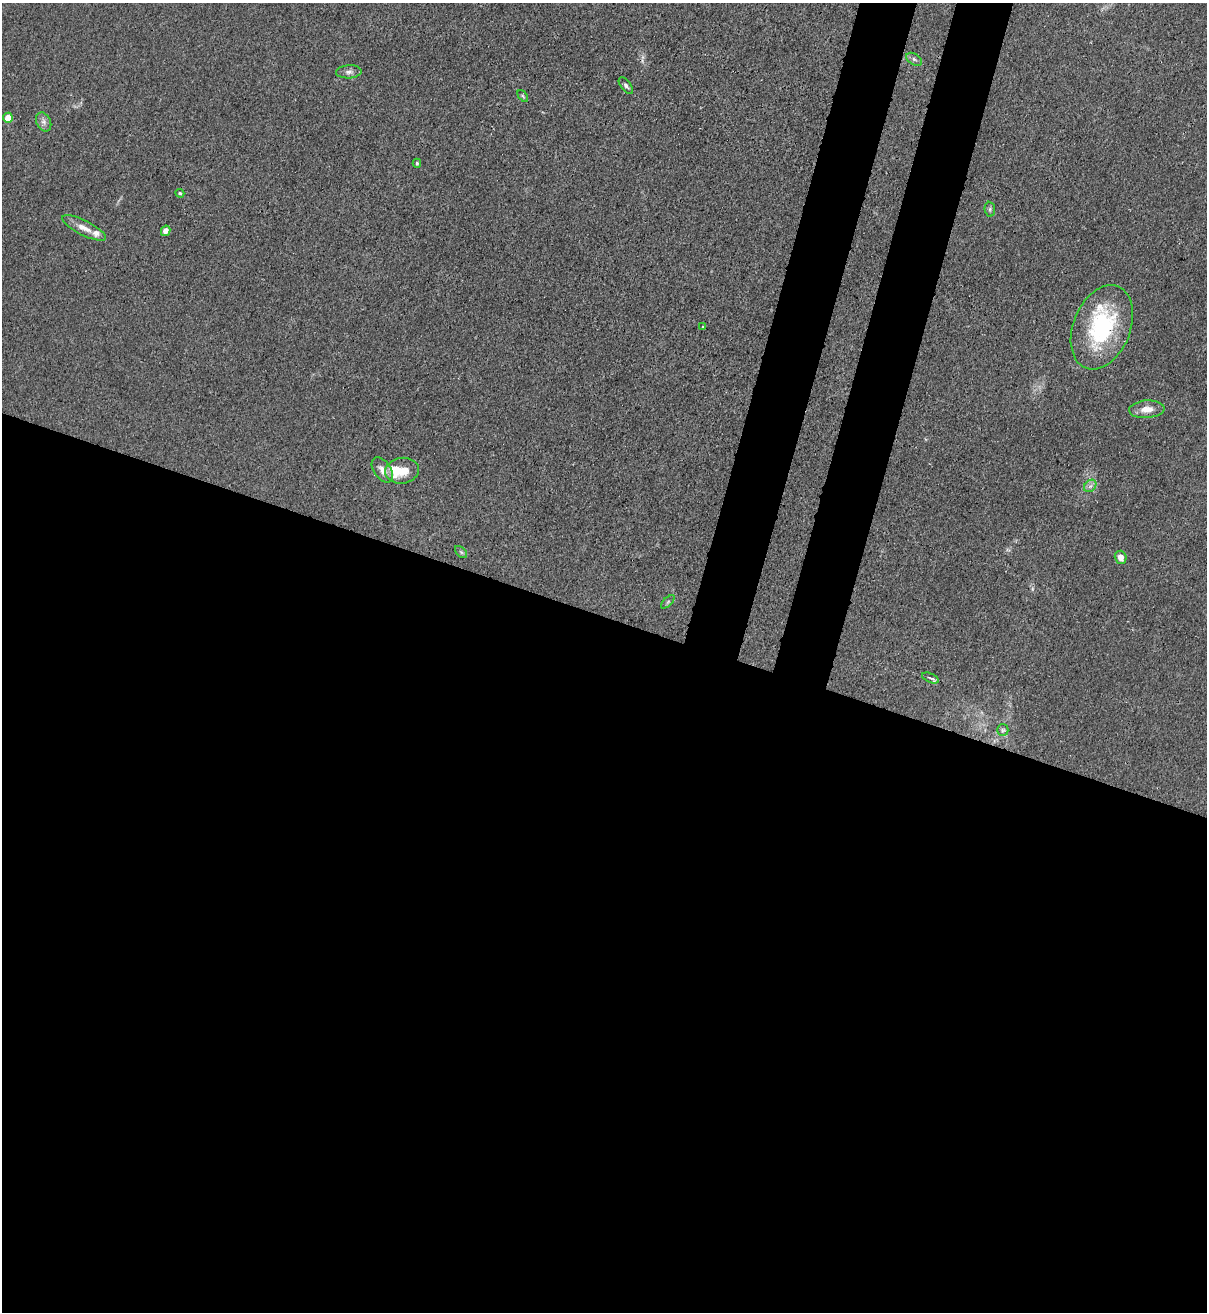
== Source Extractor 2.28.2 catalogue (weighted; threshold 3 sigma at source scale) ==
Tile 14 of 4 x 4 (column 2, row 4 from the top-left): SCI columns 1422-2626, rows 32-1341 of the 5381 x 5304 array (HDU 1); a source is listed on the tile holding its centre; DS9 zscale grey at full resolution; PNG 1209 x 1314 px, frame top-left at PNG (2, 3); each listed source drawn as its Kron ellipse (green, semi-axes under 4 px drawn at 4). Shown black and unused: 58% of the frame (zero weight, under 3 of 4 exposures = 7% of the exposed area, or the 3 px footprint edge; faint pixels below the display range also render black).
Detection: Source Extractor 2.28.2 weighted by HDU 2 'WHT'; one run over the whole footprint, this tile lists its part. Background 0.0241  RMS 0.0029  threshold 0.0129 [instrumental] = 3 sigma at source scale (4.5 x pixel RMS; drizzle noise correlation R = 1.50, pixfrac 1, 0.05/0.05 arcsec/px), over >= 5 px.
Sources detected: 25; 1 inside a brighter object's white glare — neither listed nor drawn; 2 inside a brighter listed object's ellipse — not listed separately; the other 22 listed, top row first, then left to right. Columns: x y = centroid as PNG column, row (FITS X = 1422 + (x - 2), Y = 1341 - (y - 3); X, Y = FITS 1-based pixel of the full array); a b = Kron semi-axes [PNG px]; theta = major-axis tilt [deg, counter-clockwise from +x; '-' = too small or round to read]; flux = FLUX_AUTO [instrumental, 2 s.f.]
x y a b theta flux
914 59 8 5 -31 0.75
349 72 13 6 3 1.2
626 86 10 5 -53 0.79
523 96 7 3 -53 0.39
8 118 5 5 - 4.6
44 122 10 7 -64 1.2
417 163 4 3 - 0.39
180 193 4 3 - 0.37
990 209 7 5 -84 0.61
84 228 24 7 -27 3
166 231 5 4 - 1.4
702 327 3 2 - 0.43
1102 327 44 28 68 29
1147 409 17 9 4 3.3
382 470 14 8 -54 2.2
402 471 17 13 7 4.9
1090 486 7 5 46 0.91
461 552 7 4 -45 0.46
1121 557 7 5 -73 2.3
668 602 8 3 45 0.42
930 678 9 4 -24 0.86
1003 730 6 6 - 0.61